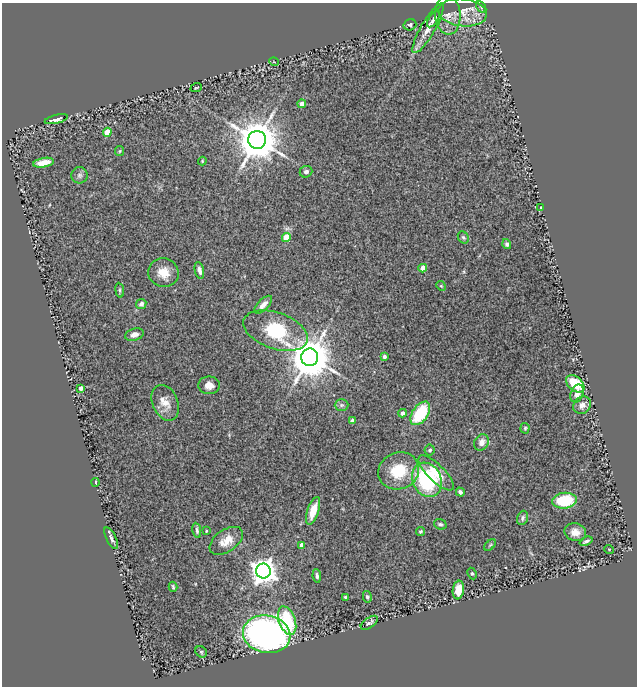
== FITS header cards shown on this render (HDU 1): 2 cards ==
NAXIS1  =                  635
NAXIS2  =                  684

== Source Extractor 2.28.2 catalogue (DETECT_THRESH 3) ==
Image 635 x 684 px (HDU 1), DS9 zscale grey, 1 PNG px = 1 image px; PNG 639 x 688 px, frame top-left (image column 1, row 684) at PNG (2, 3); each listed source drawn as its Kron ellipse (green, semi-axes under 4 px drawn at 4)
Background 1.31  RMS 0.11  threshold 0.324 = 3 sigma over >= 5 px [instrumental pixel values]
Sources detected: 75; all 75 listed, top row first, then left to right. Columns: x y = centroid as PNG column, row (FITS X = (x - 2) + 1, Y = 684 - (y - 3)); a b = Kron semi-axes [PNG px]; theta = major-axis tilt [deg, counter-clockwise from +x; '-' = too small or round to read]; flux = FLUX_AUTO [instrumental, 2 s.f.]
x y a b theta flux
481 7 6 4 -59 9.4
463 13 24 13 -6 140
448 15 20 12 -86 80
433 19 9 4 56 22
410 25 6 5 - 14
428 28 28 7 60 80
274 62 5 3 - 5.8
196 88 6 3 22 6.9
302 104 4 4 - 40
56 119 12 4 14 36
107 132 4 4 - 120
257 140 9 9 - 28000
120 151 5 4 - 8
202 161 4 4 - 7.2
44 163 10 4 10 75
306 172 6 5 - 22
79 175 8 8 - 23
541 208 4 2 - 9.1
463 237 6 5 - 13
286 238 4 4 - 190
507 244 5 4 - 17
423 268 4 4 - 110
199 270 8 4 -78 27
163 273 15 14 - 110
441 286 5 4 - 8.8
120 290 7 4 -82 12
141 304 5 5 - 30
263 305 11 5 45 48
276 331 33 18 -19 570
134 335 9 6 18 41
384 356 4 3 - 31
310 357 8 8 - 28000
575 384 11 7 -41 190
209 385 11 9 -2 57
81 388 4 3 - 34
577 394 9 6 66 50
165 403 19 12 -67 89
342 405 7 6 - 16
582 405 9 8 - 48
402 413 4 4 - 36
420 413 13 7 55 320
352 421 4 3 - 15
525 428 5 4 - 10
481 442 8 7 - 57
430 450 5 5 - 18
399 471 21 18 22 240
436 473 23 8 -45 140
427 480 18 14 -63 640
96 482 4 4 - 12
460 492 4 4 - 21
564 501 12 8 7 310
313 511 14 6 71 120
522 518 7 5 71 17
440 524 6 5 - 14
197 530 8 4 -81 14
206 531 3 3 - 5.5
420 532 4 4 - 11
575 532 11 9 -16 59
111 538 12 5 -63 24
226 541 19 11 35 96
586 541 7 3 23 18
302 545 4 4 - 73
490 545 7 4 45 9.3
609 549 5 3 - 5.5
263 571 7 7 - 7500
472 573 6 4 -63 11
317 576 7 3 -82 17
173 587 5 3 - 10
458 590 9 5 82 110
345 597 3 3 - 7.4
367 597 6 4 -77 13
287 621 15 8 -70 380
369 623 10 5 35 21
267 634 24 19 -12 3400
201 652 6 5 - 13